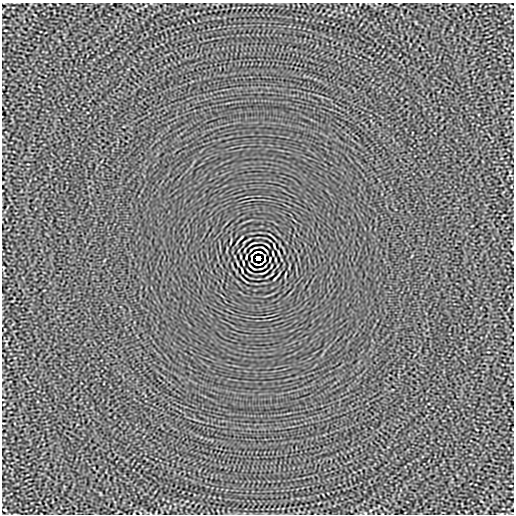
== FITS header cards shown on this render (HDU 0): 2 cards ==
NAXIS1  =                  512
NAXIS2  =                  512

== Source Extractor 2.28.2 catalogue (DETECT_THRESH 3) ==
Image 512 x 512 px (HDU 0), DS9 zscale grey, 1 PNG px = 1 image px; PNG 516 x 516 px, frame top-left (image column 1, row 512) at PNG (2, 3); no overlay
Background -1.30e-05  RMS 0.0015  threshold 0.00445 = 3 sigma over >= 5 px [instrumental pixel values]
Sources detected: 14; all 14 listed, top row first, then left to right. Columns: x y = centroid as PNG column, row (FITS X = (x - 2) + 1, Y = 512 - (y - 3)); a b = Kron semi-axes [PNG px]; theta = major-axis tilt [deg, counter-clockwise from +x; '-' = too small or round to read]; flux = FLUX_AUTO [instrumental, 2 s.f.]
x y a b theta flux
512 6 3 2 - 0.082
264 249 8 2 -40 0.1
256 252 5 2 - 0.063
260 252 4 2 - 0.1
251 256 4 2 - 0.076
265 256 4 2 - 0.073
258 258 4 4 - 3.7
251 260 3 2 - 0.08
265 260 4 2 - 0.078
243 263 4 2 - 0.081
256 264 4 2 - 0.088
260 264 5 2 - 0.088
252 267 8 2 -40 0.099
5 510 3 2 - 0.079
At the frame edge (FLAGS 8, measured only in part): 1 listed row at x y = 512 6